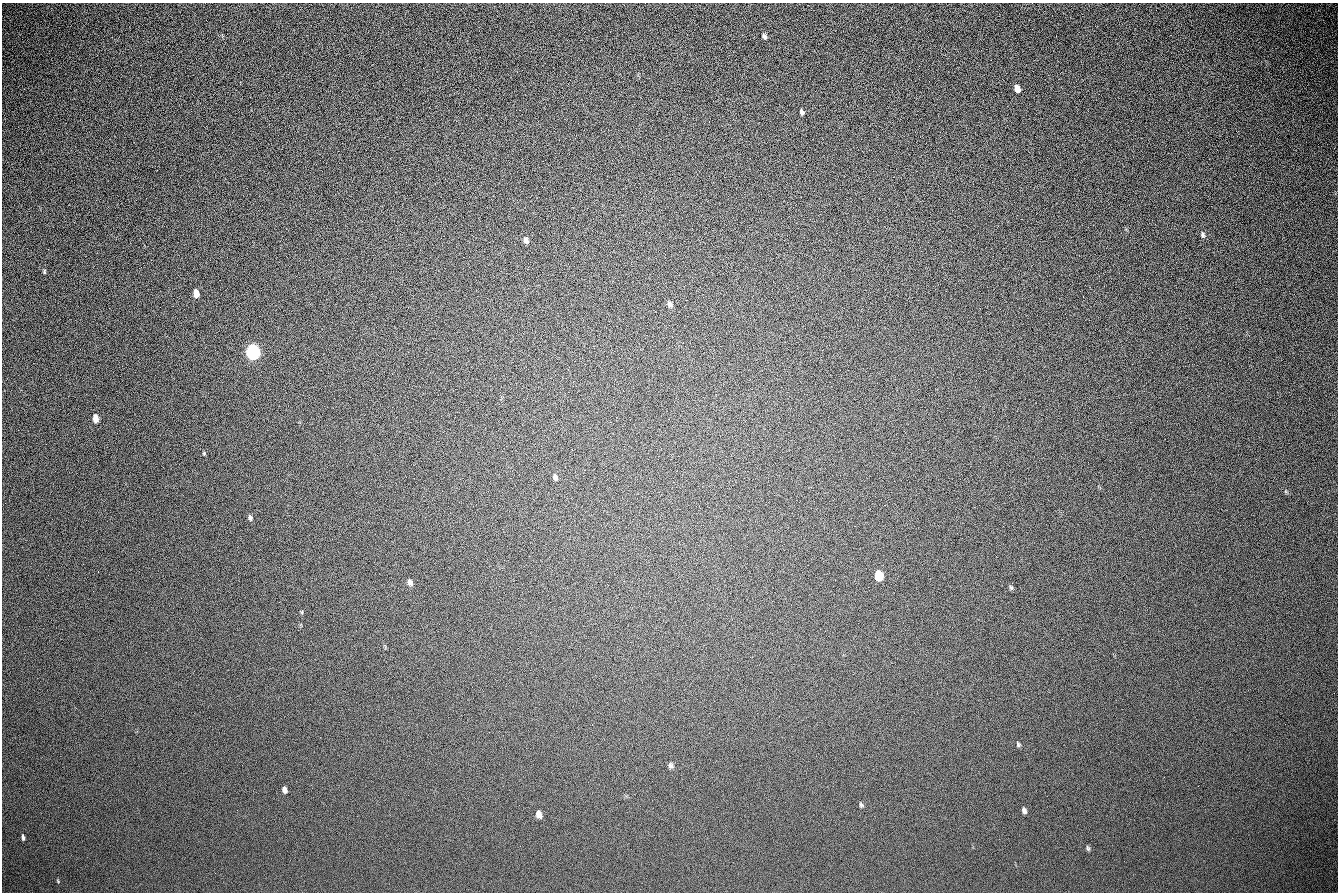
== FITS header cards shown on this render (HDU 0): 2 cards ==
NAXIS1  =                 1336 / length of data axis 1
NAXIS2  =                  890 / length of data axis 2

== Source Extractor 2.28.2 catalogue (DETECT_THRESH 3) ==
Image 1336 x 890 px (HDU 0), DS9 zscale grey, 1 PNG px = 1 image px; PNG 1340 x 894 px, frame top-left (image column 1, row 890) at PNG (2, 3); no overlay
Background 278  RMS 23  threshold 68.2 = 3 sigma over >= 5 px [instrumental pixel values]
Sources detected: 25; all 25 listed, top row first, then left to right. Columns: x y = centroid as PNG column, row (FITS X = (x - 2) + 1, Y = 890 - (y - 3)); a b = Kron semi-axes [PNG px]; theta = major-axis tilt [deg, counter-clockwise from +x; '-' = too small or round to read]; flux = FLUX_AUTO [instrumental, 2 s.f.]
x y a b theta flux
764 36 6 4 -61 3800
1017 88 7 5 -69 12000
802 112 6 4 -62 3600
1203 235 8 5 -85 3600
526 240 8 6 -60 4300
44 272 7 3 90 1800
196 293 7 4 -77 16000
669 304 8 6 -68 4300
253 352 8 6 -80 650000
95 418 7 4 -81 16000
204 453 5 3 - 1400
555 477 8 6 -63 3800
250 518 6 5 - 3300
878 576 8 6 -80 42000
410 582 8 6 -69 5300
1011 587 7 5 -67 2500
757 713 2 2 - 890
1018 744 7 4 -67 2500
670 765 7 6 - 3900
285 790 6 4 -68 6200
861 805 7 5 -72 2600
1024 811 7 5 -62 4600
539 814 6 5 - 9700
23 837 7 3 -78 3500
1088 848 7 4 -69 2400